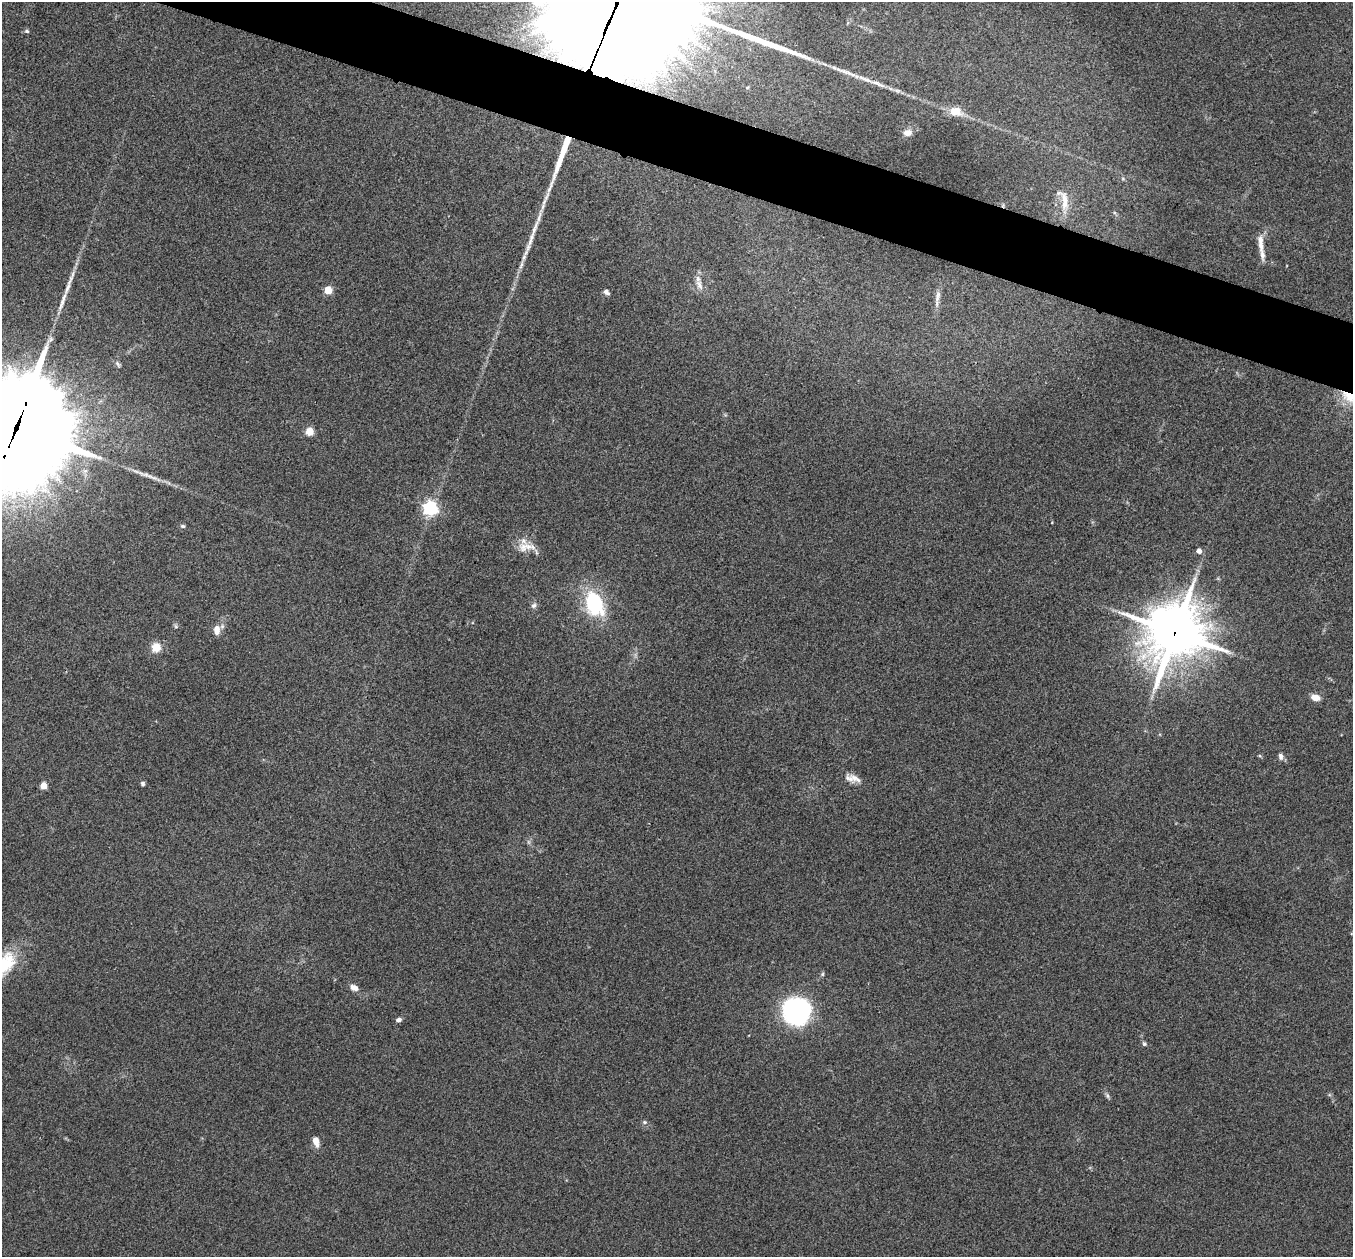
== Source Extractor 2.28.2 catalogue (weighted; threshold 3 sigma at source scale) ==
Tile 11 of 4 x 4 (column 3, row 3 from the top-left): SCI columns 2716-4066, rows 1402-2656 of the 5434 x 5444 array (HDU 1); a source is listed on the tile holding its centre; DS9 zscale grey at full resolution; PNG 1355 x 1259 px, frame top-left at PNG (2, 2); no overlay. Shown black and unused: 5% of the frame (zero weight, under 3 of 4 exposures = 2% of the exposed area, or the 3 px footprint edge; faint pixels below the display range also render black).
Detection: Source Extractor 2.28.2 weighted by HDU 2 'WHT'; one run over the whole footprint, this tile lists its part. Background 0.106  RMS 0.013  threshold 0.0569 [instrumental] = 3 sigma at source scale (4.5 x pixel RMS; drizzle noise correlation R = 1.50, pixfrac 1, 0.05/0.05 arcsec/px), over >= 5 px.
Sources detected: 44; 3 long thin detections or spike segments (spike, bleed or trail) — not listed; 1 inside a brighter listed object's ellipse — not listed separately; the other 40 listed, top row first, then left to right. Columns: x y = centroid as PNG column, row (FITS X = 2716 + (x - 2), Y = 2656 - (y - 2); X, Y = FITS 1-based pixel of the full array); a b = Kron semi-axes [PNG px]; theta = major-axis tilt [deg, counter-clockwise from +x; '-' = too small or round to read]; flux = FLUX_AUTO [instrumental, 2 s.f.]
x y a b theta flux
27 31 6 5 - 2.1
878 84 28 5 -22 13
956 111 16 11 0 15
908 133 10 7 15 8.3
1065 201 27 8 -86 17
535 228 36 5 68 19
1260 240 14 7 -83 7.8
1262 255 17 6 -82 6.7
521 265 13 4 65 5.3
68 285 41 5 70 17
699 285 13 7 -70 7.8
328 290 5 5 - 38
606 292 7 5 -39 4
938 296 17 6 77 7.3
1349 397 24 12 -21 26
15 428 43 29 65 45000
309 431 5 5 - 44
146 474 25 5 -12 9.3
430 508 6 6 - 300
183 526 6 4 -10 2.3
526 547 28 11 2 17
1199 551 4 4 - 8.2
594 603 30 18 -68 86
534 605 8 6 40 3.6
217 630 11 7 87 10
1175 632 18 17 - 5800
156 647 10 10 - 15
1315 697 9 6 -12 11
1280 756 10 6 -77 4.1
854 778 22 7 -30 10
142 783 5 5 - 2.5
43 786 5 4 - 24
4 965 36 19 47 62
354 988 9 6 -28 7.5
796 1011 22 22 - 260
399 1020 6 5 - 3.9
1144 1044 5 5 - 2
1108 1096 8 4 -71 2.4
644 1122 6 5 - 2.1
316 1141 10 6 -74 12
Overlapping masked pixels (flux is a lower limit): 3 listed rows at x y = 1349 397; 15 428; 1175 632
Isophote crosses this tile's border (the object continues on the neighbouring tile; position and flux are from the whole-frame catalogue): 3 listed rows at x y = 1349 397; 15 428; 4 965